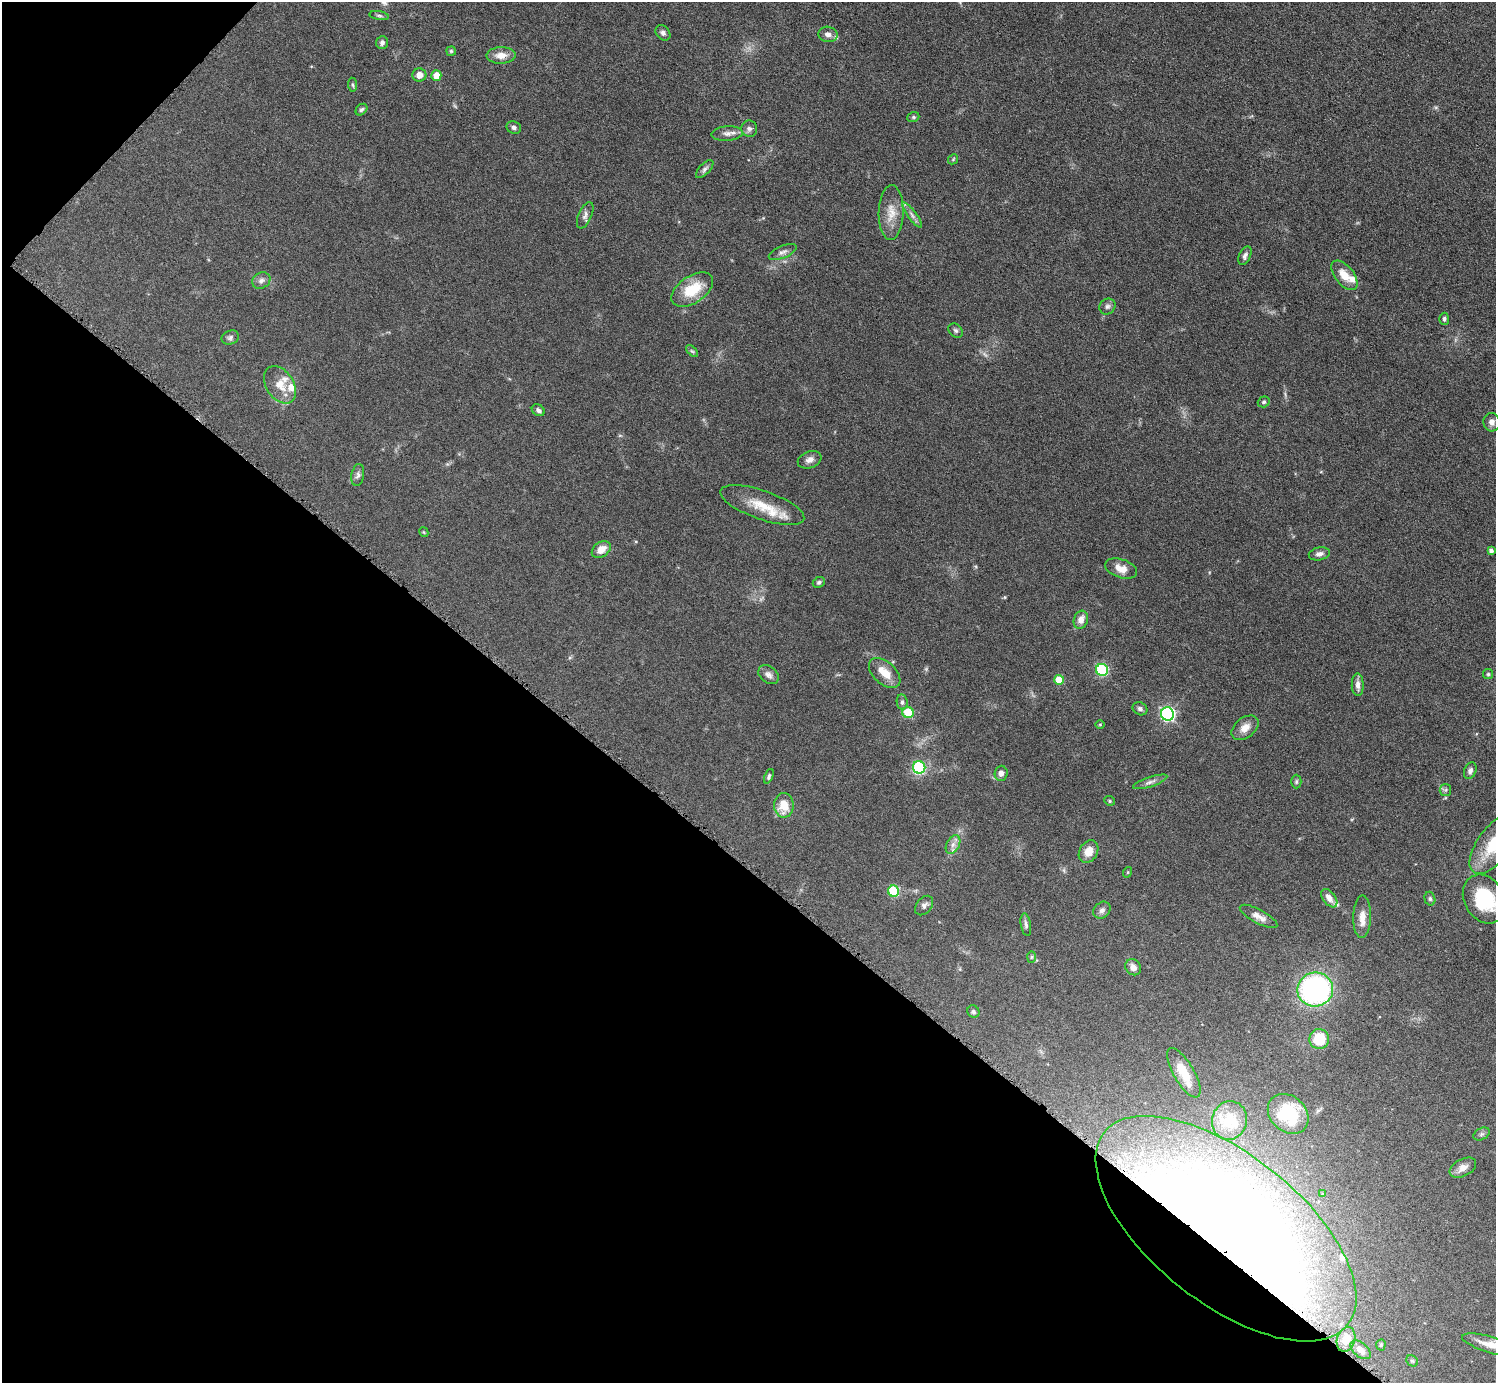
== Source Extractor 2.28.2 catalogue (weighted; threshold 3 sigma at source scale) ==
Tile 9 of 4 x 4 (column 1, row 3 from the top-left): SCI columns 3-1496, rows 1683-3063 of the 5982 x 5984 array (HDU 1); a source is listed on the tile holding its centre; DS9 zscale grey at full resolution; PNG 1498 x 1385 px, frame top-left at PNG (2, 2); each listed source drawn as its Kron ellipse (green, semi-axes under 4 px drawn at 4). Shown black and unused: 39% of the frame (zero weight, under 6 of 12 exposures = <1% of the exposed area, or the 3 px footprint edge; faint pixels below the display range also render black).
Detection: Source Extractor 2.28.2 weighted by HDU 2 'WHT'; one run over the whole footprint, this tile lists its part. Background 0.0392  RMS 0.0038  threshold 0.0157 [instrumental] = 3 sigma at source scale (4.09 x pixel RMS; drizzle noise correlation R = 1.36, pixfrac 0.8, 0.05/0.05 arcsec/px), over >= 5 px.
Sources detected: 103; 2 too faint to see at this stretch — neither listed nor drawn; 7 inside a brighter listed object's ellipse — not listed separately; the other 94 listed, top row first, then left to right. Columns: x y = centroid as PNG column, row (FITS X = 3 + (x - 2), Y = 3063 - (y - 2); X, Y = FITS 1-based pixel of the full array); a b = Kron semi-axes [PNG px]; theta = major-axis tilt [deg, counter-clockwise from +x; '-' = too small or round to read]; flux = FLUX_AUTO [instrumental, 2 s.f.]
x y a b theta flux
379 16 10 4 -11 0.7
663 33 8 6 -47 1
828 34 9 7 -10 1.8
382 43 6 6 - 1.2
451 51 5 5 - 0.48
501 55 14 8 0 3.4
419 75 7 6 - 2.6
436 75 5 5 - 4.8
353 85 7 4 -83 0.55
361 110 6 5 - 0.75
913 117 6 5 - 0.56
514 127 7 6 - 0.91
749 129 8 8 - 1.2
727 133 16 7 4 1.9
953 159 5 4 - 0.42
705 169 11 5 46 1.1
891 212 27 12 88 5.6
585 215 14 6 66 1.4
912 215 15 4 -53 1.4
783 252 15 6 23 1.5
1245 256 10 5 66 1.1
1344 275 17 9 -52 5
261 280 9 7 30 1.4
692 290 23 13 34 11
1107 306 8 7 - 1.1
1444 319 6 5 - 0.76
956 331 8 6 -44 0.86
230 337 9 6 23 0.96
692 351 7 4 -44 0.58
280 385 20 13 -57 5.2
1264 402 6 5 - 0.78
538 410 7 5 -34 1.2
1492 422 9 8 - 1.7
810 460 12 8 21 1.9
358 475 11 6 80 1.1
762 505 44 14 -19 10
424 532 5 4 - 0.35
601 549 10 7 35 3.5
1491 551 4 4 - 1.1
1319 554 11 6 11 1.5
1121 568 16 9 -19 3.9
819 582 6 5 - 0.63
1081 620 9 7 70 2.5
1102 670 6 6 - 37
885 673 19 11 -42 5
1488 674 5 5 - 0.55
768 675 11 8 -38 1.6
1059 680 5 5 - 9
1358 685 11 6 -88 2
902 702 7 5 -81 0.95
1140 709 8 6 -29 1.1
908 712 6 5 - 9.6
1167 714 7 6 - 76
1100 725 5 3 - 0.32
1245 728 15 10 39 3.2
919 767 6 6 - 29
1470 771 8 6 69 1.2
1001 773 7 6 - 1.6
769 776 7 4 66 0.62
1150 782 18 5 18 1.6
1296 782 7 5 -90 0.64
1445 790 6 5 - 0.67
1109 801 5 4 - 0.49
784 805 12 10 90 6.3
1495 844 35 17 53 17
953 845 10 6 63 1.7
1088 852 12 9 60 4.1
1128 872 5 3 - 0.32
893 891 5 5 - 19
1329 898 10 6 -53 2.4
1430 899 7 5 -74 0.74
1484 899 26 20 -59 21
924 906 11 7 51 1.5
1102 910 9 7 44 1.3
1258 916 21 7 -28 2.8
1362 917 21 9 89 3.7
1026 925 11 5 -80 1
1031 957 6 4 88 0.51
1133 967 8 7 - 2.1
1315 989 18 17 - 77
973 1012 6 5 - 0.71
1319 1039 10 10 - 10
1184 1073 28 10 -60 7.9
1288 1114 22 17 -43 16
1229 1120 19 17 77 7.3
1482 1134 9 5 27 0.84
1463 1168 14 8 28 2.6
1323 1194 4 3 - 0.32
1226 1229 155 74 -38 450
1346 1339 13 9 73 4.7
1381 1345 5 4 - 0.54
1491 1345 31 8 -16 4.9
1360 1350 12 7 -40 2.4
1412 1361 6 5 - 0.64
Overlapping masked pixels (flux is a lower limit): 1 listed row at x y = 1226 1229
Isophote crosses this tile's border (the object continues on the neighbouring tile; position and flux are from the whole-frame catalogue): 2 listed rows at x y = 1495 844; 1484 899